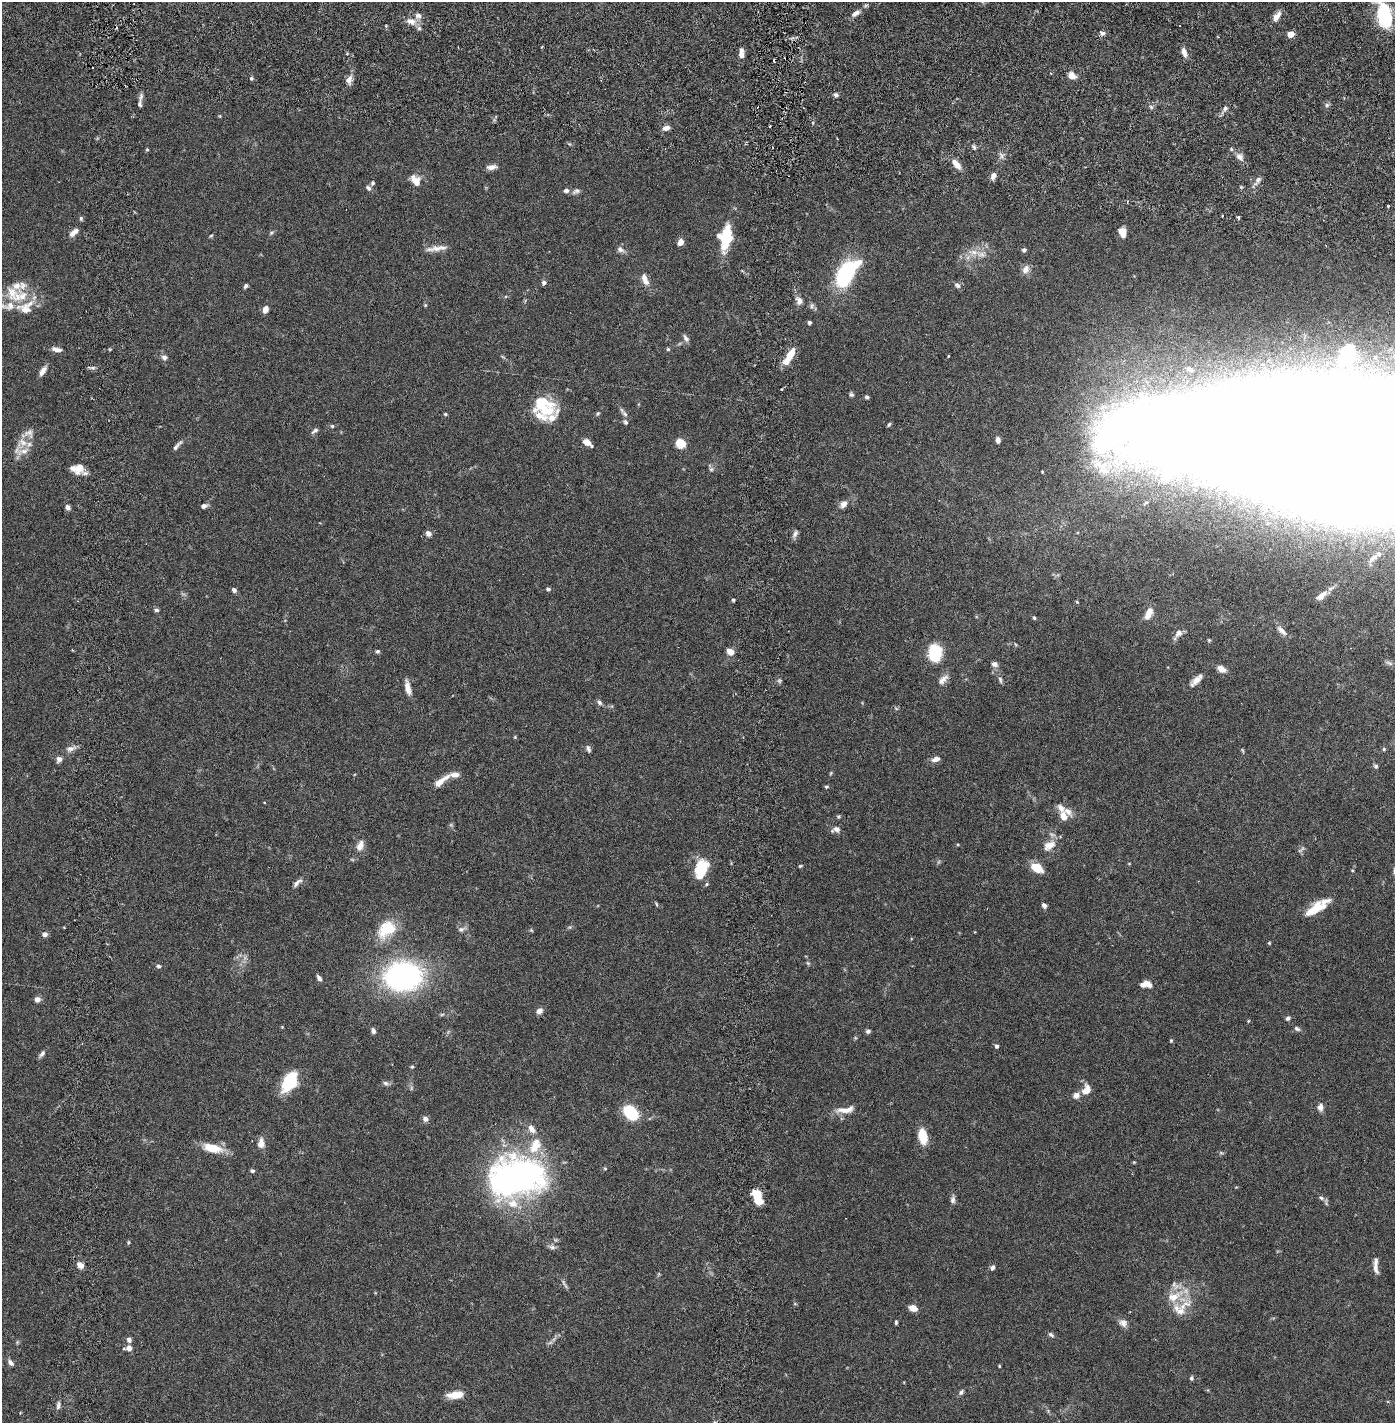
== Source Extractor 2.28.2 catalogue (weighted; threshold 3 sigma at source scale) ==
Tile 7 of 4 x 4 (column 3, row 2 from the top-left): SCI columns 2887-4279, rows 2930-4350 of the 5883 x 5855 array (HDU 1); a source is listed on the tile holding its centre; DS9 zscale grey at full resolution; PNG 1397 x 1425 px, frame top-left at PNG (2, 2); no overlay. Shown black and unused: <1% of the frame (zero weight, under 2 of 6 exposures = <1% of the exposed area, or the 3 px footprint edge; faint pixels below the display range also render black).
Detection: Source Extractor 2.28.2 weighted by HDU 2 'WHT'; one run over the whole footprint, this tile lists its part. Background 0.0691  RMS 0.0049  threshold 0.0199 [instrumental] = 3 sigma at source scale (4.09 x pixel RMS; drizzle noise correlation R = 1.36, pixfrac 0.8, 0.05/0.05 arcsec/px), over >= 5 px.
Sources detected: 245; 4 too faint to see at this stretch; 2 inside a brighter object's white glare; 4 cosmic-ray / hot-pixel residue — not listed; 24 inside a brighter listed object's ellipse — not listed separately; the other 211 listed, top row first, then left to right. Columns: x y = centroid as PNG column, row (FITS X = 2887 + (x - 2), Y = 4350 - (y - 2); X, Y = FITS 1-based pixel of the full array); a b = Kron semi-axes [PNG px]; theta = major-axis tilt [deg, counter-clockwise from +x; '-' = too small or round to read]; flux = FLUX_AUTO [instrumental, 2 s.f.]
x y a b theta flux
856 13 11 6 30 1.4
1384 15 23 15 -67 19
1276 17 10 6 55 2.5
411 21 14 9 -14 2.4
1102 33 8 5 -33 0.83
1291 34 5 5 - 3.3
1184 52 12 6 -74 1.6
741 55 6 6 - 1.2
1072 75 8 6 -40 2.5
251 78 5 5 - 0.49
349 80 11 8 61 1.8
836 95 6 5 - 0.72
140 104 13 6 81 1.2
1327 105 6 5 - 0.64
1151 107 7 4 -45 0.53
1225 108 7 5 60 0.88
220 116 6 4 -88 0.27
666 128 8 6 13 1.5
974 147 7 5 -72 0.58
147 149 4 4 - 0.29
1001 156 9 4 -82 0.85
1240 157 11 7 -47 1.8
956 164 14 7 -49 2.4
492 167 14 6 6 1.5
993 176 7 5 62 1.7
415 180 14 9 -51 3.4
1258 180 10 6 67 1.1
373 183 6 5 - 0.58
1241 187 4 4 - 0.32
368 188 7 5 -51 0.81
566 190 7 6 - 0.93
576 191 12 6 24 0.92
1127 202 4 2 - 0.26
1388 206 3 3 - 0.46
1222 216 3 2 - 0.21
1238 217 3 3 - 0.53
81 218 6 4 -88 0.48
1122 232 9 7 -76 2.9
271 233 7 5 30 0.48
72 234 9 8 - 1.3
211 236 5 4 - 0.35
725 237 28 14 82 11
680 242 6 5 - 2.1
436 248 29 6 7 2.5
620 249 11 7 -33 1.2
1024 250 5 4 - 0.82
973 252 18 9 -7 3.4
1025 270 11 8 63 1.8
846 274 21 10 55 43
646 282 8 7 - 1.8
544 283 6 5 - 0.81
957 285 9 6 -44 0.92
245 286 6 4 58 0.57
22 296 19 15 42 5.8
799 301 11 8 -54 1.5
425 305 5 5 - 0.31
812 306 9 7 -82 0.76
265 310 6 5 - 2.3
809 323 4 3 - 0.73
686 338 10 6 -60 1
57 349 13 6 -12 1.5
668 349 5 5 - 0.36
789 356 20 6 59 5.6
1348 356 17 10 76 9.5
164 357 7 6 - 1.1
92 368 6 4 17 0.6
1190 369 6 3 -10 0.5
43 371 14 6 59 1.5
781 389 2 2 - 0.33
851 394 6 5 - 0.57
867 397 5 5 - 0.53
541 402 21 11 -8 7.8
598 413 6 5 - 0.44
445 414 5 4 - 0.38
625 414 10 6 -42 0.96
540 416 24 9 -34 3.4
625 422 7 6 - 0.62
889 424 5 3 - 0.47
332 426 5 5 - 0.37
315 430 9 5 42 0.82
998 440 7 5 -80 1.1
587 442 8 5 -35 3.1
22 443 15 14 - 3.8
681 443 9 8 - 4.7
176 447 13 5 50 1.1
1356 456 270 60 -7 7800
77 469 16 12 3 3.6
711 469 7 6 - 0.62
1042 472 3 2 - 0.26
843 504 8 6 57 1.9
204 506 7 5 15 1.2
68 507 6 5 - 1
428 533 6 5 - 1.5
795 534 12 6 66 1
548 589 5 5 - 0.57
234 590 6 5 - 0.85
1321 596 18 8 38 2.4
733 600 4 3 - 0.41
1077 602 5 3 - 0.26
156 610 6 5 - 0.53
1148 614 15 7 66 3
1034 618 5 4 - 0.38
1282 631 17 7 -44 1.7
1178 633 14 9 55 1.7
1209 640 4 4 - 0.33
377 651 5 5 - 0.58
730 652 8 7 - 2
935 653 14 10 89 16
1389 663 12 4 -20 0.69
994 664 9 7 -19 1
1221 669 9 6 -30 2.3
943 679 17 8 47 1.9
1000 680 10 5 -77 0.69
1196 680 18 7 43 2.2
408 688 17 6 -78 2.5
599 702 7 5 -46 0.75
896 708 6 4 -20 0.38
515 737 5 4 - 0.27
70 749 12 7 8 1.5
588 749 9 5 -70 0.77
1384 749 5 4 - 0.36
1242 750 7 4 -55 0.37
59 759 8 7 - 1.1
936 759 10 6 13 1.6
1376 766 5 5 - 0.55
831 773 5 4 - 0.31
455 775 13 7 0 1.7
439 782 16 7 41 2.6
826 787 5 5 - 0.41
838 816 5 5 - 0.38
1063 816 9 7 -64 2.6
836 829 11 7 17 1.4
1049 845 20 12 36 3.5
360 846 14 8 70 2.1
1301 849 13 5 42 0.75
1129 864 5 3 - 0.22
800 866 5 3 - 0.32
1036 867 13 8 -29 5.1
701 869 23 14 73 9.8
1352 870 4 3 - 0.27
297 883 14 6 42 1.2
656 904 6 3 -68 0.37
1044 905 6 5 - 0.91
1317 907 22 13 15 5.4
387 929 25 18 43 9.4
461 929 9 7 14 1.1
531 930 5 4 - 0.32
45 934 6 5 - 1.2
1269 943 4 4 - 0.27
808 963 6 5 - 0.41
158 966 6 5 - 0.55
403 976 29 22 4 75
319 978 8 5 -55 0.87
1144 984 11 7 31 1.8
37 999 6 6 - 1.5
539 1011 8 6 41 1.3
1288 1018 6 5 - 0.7
1248 1021 5 3 - 0.26
282 1027 4 4 - 0.25
1297 1029 9 5 -31 0.73
373 1031 7 5 -66 0.86
868 1031 6 5 - 0.63
1171 1040 5 4 - 0.33
996 1046 5 4 - 0.7
42 1054 11 5 46 0.91
412 1067 5 4 - 0.36
289 1082 20 12 59 14
385 1083 8 6 -18 0.76
411 1088 6 4 72 0.41
1086 1090 11 8 60 3.4
1076 1095 8 7 - 1.6
1320 1107 9 7 87 1.3
845 1110 27 8 8 3.3
631 1113 12 8 -49 20
425 1119 7 6 - 1.2
531 1129 12 8 -57 2.1
923 1136 15 8 -80 6.8
261 1143 12 8 -89 2
213 1148 25 10 -12 6
1221 1153 6 4 -19 0.41
1134 1162 5 3 - 0.26
605 1168 5 4 - 0.31
252 1171 5 4 - 0.58
516 1177 63 44 9 89
757 1197 13 7 -68 9.3
1321 1198 9 5 -30 0.86
953 1199 11 6 90 1
128 1242 5 4 - 0.38
552 1247 10 7 -20 0.98
80 1265 9 6 -38 1.8
1376 1266 19 5 -87 2
992 1268 6 5 - 0.82
659 1274 6 4 71 0.34
564 1284 16 3 -59 0.8
1174 1296 29 14 28 7.2
913 1308 8 6 -21 2.5
1181 1311 13 12 - 3.3
896 1322 5 3 - 0.4
1123 1323 12 9 -28 1.7
1051 1335 8 5 -39 0.68
129 1340 7 6 - 0.98
17 1342 5 5 - 0.36
550 1343 7 4 20 0.61
128 1348 9 6 5 1.5
11 1363 8 5 -50 1.1
999 1366 3 3 - 0.26
1191 1378 6 4 -83 0.53
961 1392 7 5 51 0.7
453 1395 17 9 1 3.2
58 1406 11 5 78 0.87
1048 1411 6 5 - 0.42
Isophote crosses this tile's border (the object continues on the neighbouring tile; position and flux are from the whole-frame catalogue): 2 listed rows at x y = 1384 15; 1356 456